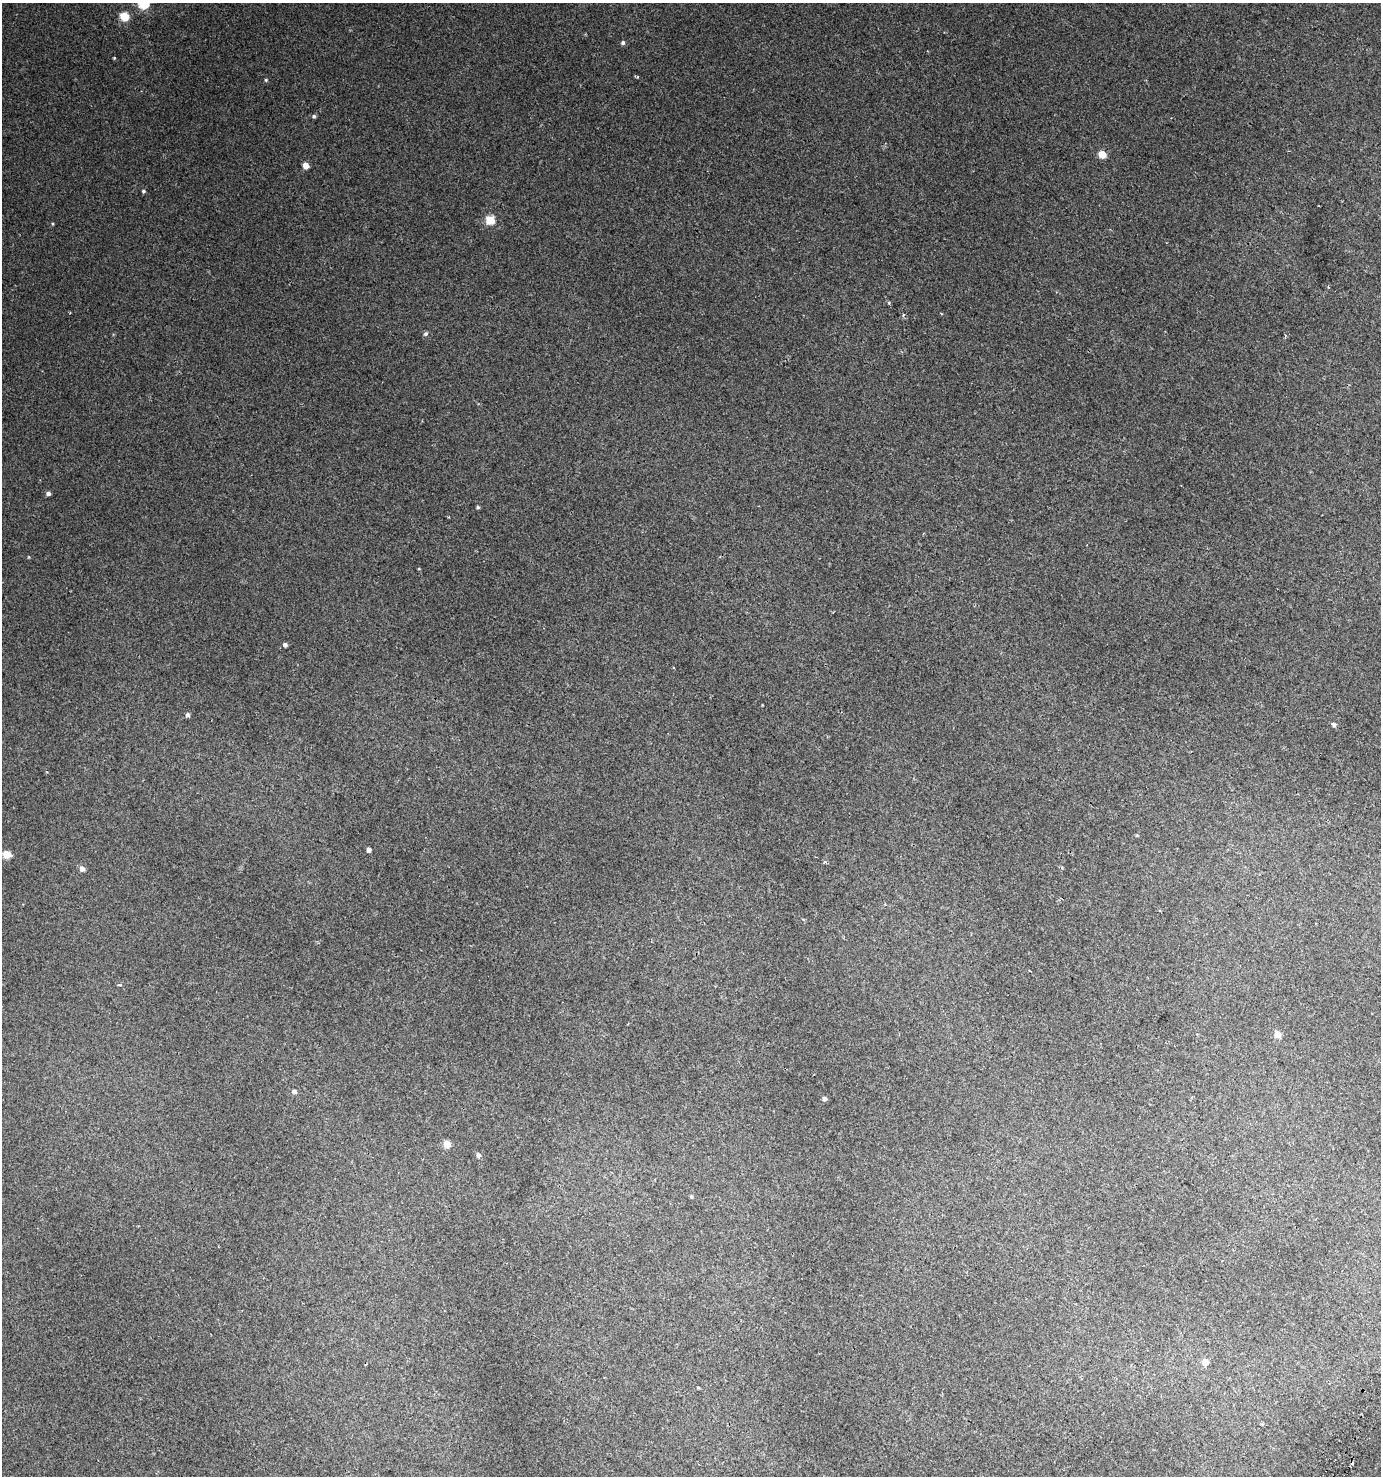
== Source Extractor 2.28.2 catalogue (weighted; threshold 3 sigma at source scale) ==
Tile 6 of 4 x 4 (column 2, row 2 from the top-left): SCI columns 1634-3012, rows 3000-4473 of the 6090 x 5992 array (HDU 1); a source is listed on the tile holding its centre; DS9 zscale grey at full resolution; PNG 1383 x 1478 px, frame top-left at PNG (2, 3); no overlay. Shown black and unused: <1% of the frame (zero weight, under 2 of 3 exposures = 4% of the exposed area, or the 3 px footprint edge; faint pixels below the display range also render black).
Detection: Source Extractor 2.28.2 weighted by HDU 2 'WHT'; one run over the whole footprint, this tile lists its part. Background 0.00663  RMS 0.0036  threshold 0.0161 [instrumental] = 3 sigma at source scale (4.5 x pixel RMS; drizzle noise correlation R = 1.50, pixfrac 1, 0.0396/0.0396 arcsec/px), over >= 5 px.
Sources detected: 33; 2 cosmic-ray / hot-pixel residue — not listed; the other 31 listed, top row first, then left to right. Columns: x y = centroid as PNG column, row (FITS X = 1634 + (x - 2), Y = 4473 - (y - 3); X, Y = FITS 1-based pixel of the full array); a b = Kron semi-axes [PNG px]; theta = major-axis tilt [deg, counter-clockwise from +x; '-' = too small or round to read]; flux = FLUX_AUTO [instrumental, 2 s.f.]
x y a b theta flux
143 3 5 5 - 25
124 16 5 5 - 13
623 43 5 5 - 0.72
114 58 3 3 - 0.32
266 80 5 4 - 0.4
314 116 5 5 - 0.61
1102 154 5 5 - 9
306 166 5 4 - 3.9
143 191 4 4 - 0.5
490 220 5 5 - 13
53 224 4 3 - 0.29
889 303 4 3 - 0.33
425 334 6 5 - 0.67
48 493 4 4 - 1.1
478 507 4 3 - 0.45
285 645 4 4 - 1.2
187 715 5 5 - 0.83
1334 725 5 4 - 0.96
1137 835 4 4 - 0.33
369 850 4 4 - 1.8
7 854 5 5 - 9.3
82 869 5 5 - 1.9
120 985 4 3 - 0.64
1277 1034 5 4 - 5.6
294 1092 5 4 - 1.1
824 1099 4 4 - 1.1
447 1144 5 4 - 8
478 1155 5 4 - 1.1
691 1196 4 4 - 0.48
1205 1362 5 5 - 4.2
698 1388 3 2 - 0.45
Isophote crosses this tile's border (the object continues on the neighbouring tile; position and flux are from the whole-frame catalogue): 1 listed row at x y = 143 3